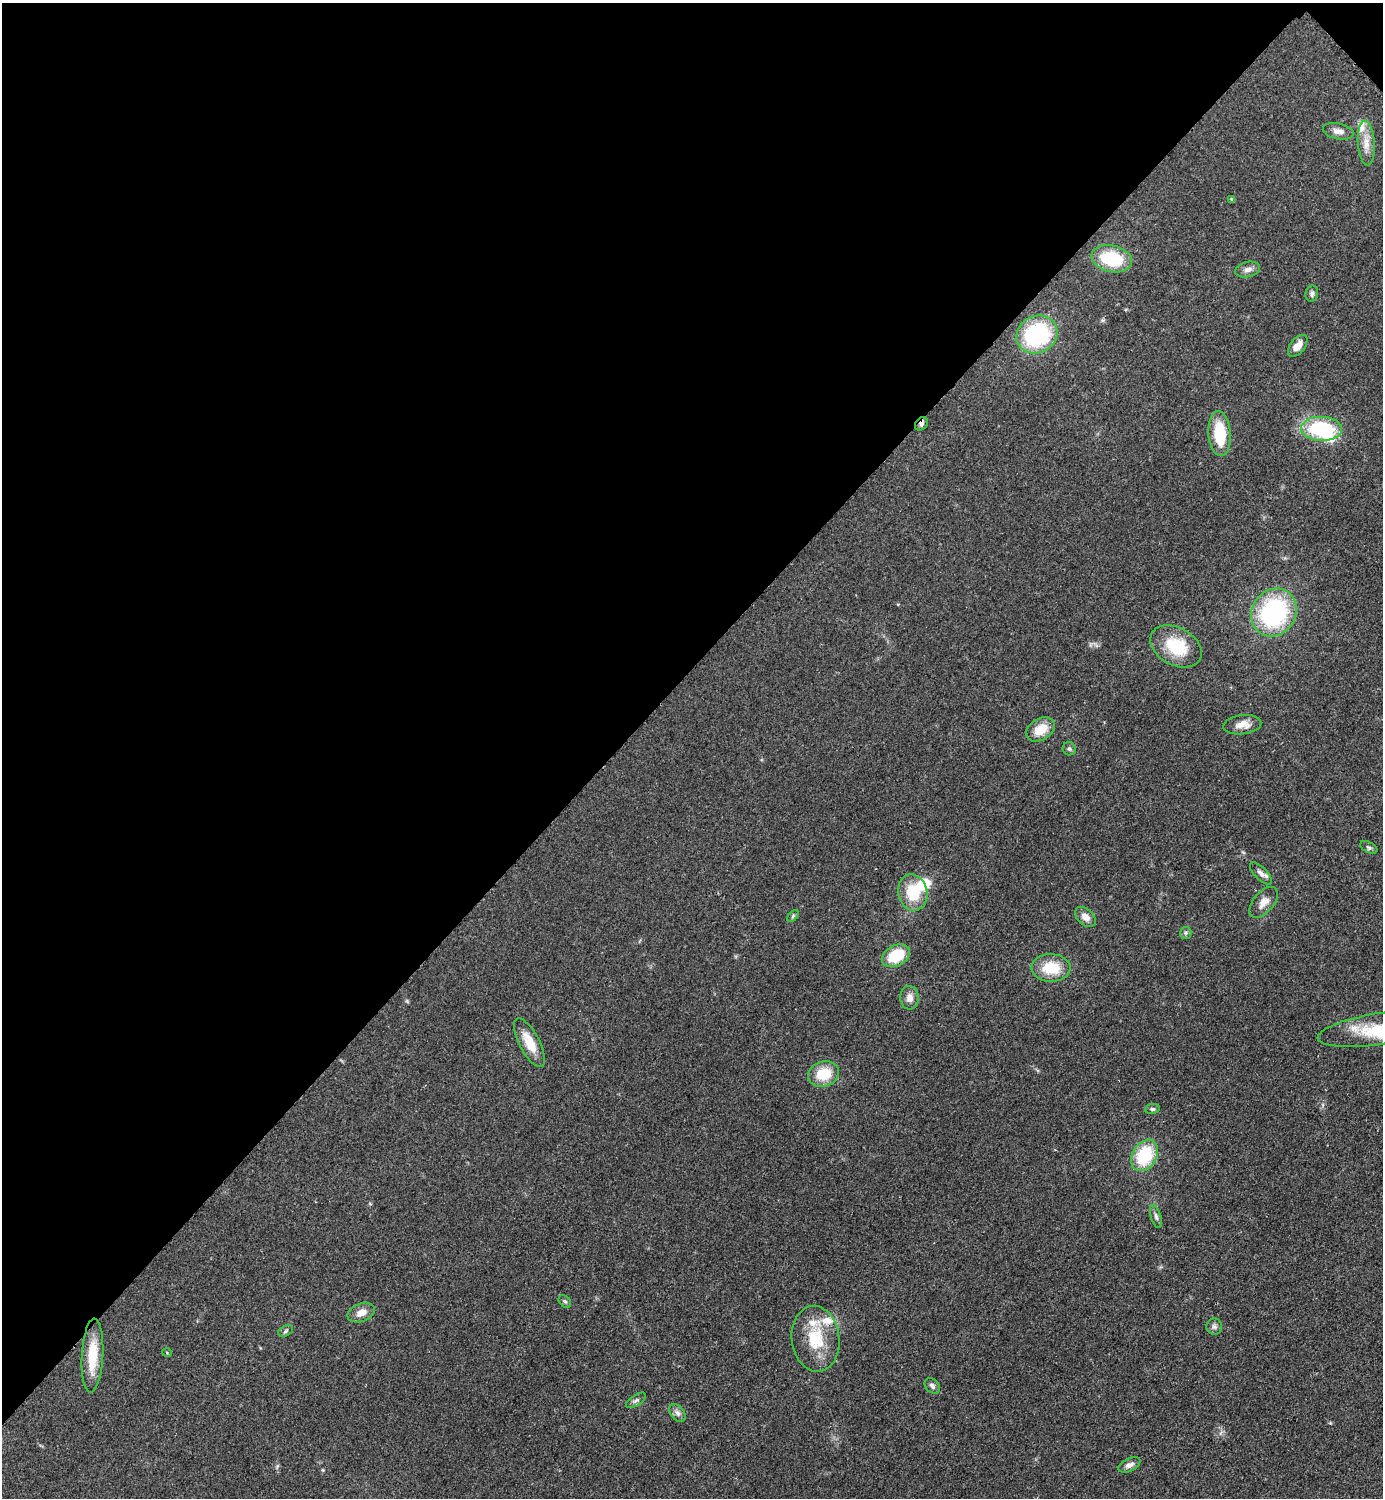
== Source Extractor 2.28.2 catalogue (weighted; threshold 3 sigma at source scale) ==
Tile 2 of 4 x 4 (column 2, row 1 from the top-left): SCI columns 1695-3075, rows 4667-6162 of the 6350 x 6350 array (HDU 1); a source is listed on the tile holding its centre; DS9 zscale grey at full resolution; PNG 1385 x 1500 px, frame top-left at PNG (2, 3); each listed source drawn as its Kron ellipse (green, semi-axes under 4 px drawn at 4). Shown black and unused: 45% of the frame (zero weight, under 2 of 3 exposures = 1% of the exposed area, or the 3 px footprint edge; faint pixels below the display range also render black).
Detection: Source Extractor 2.28.2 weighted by HDU 2 'WHT'; one run over the whole footprint, this tile lists its part. Background 0.0786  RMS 0.0077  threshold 0.0346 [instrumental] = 3 sigma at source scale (4.5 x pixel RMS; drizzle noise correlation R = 1.50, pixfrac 1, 0.05/0.05 arcsec/px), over >= 5 px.
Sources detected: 49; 1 inside a brighter object's white glare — neither listed nor drawn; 5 inside a brighter listed object's ellipse — not listed separately; the other 43 listed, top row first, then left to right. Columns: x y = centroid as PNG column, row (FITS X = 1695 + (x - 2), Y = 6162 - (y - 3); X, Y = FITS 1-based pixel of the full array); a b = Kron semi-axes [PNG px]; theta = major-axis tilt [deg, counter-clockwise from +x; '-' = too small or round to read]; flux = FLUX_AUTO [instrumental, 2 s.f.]
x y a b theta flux
1338 131 15 8 -12 5
1366 143 22 8 -86 8.9
1232 200 4 3 - 1.6
1112 259 20 13 -13 39
1248 269 12 7 12 4
1312 294 8 6 78 2
1037 335 21 18 27 82
1298 346 13 7 52 7.4
921 424 7 5 49 2.7
1322 429 20 12 -2 57
1220 434 22 11 -86 29
1274 612 25 22 56 110
1176 646 27 19 -28 32
1242 725 19 9 6 8.2
1041 729 15 10 32 15
1069 749 7 6 - 1.7
1369 847 9 5 -28 1.8
1261 873 14 6 -45 3.3
913 892 18 14 -77 25
1264 902 18 10 49 7.3
793 916 7 4 46 1.3
1085 917 12 8 -44 5.5
1186 933 6 5 - 1.5
896 956 15 10 28 27
1051 968 19 14 -1 23
909 998 12 9 -86 5.5
1382 1028 65 15 9 39
530 1043 27 10 -62 15
824 1074 16 12 18 21
1152 1109 7 5 8 1.4
1145 1155 17 12 61 42
1156 1216 12 5 -74 2.5
565 1301 7 5 -47 1.5
361 1313 14 9 22 7
1214 1326 8 8 - 2.4
285 1331 8 5 29 1.6
816 1339 33 24 -83 32
167 1353 5 3 - 0.63
92 1356 37 10 87 25
932 1386 9 6 -46 2.6
636 1400 11 5 33 2.3
677 1413 10 6 -54 2.9
1129 1465 12 6 25 3.6
Overlapping masked pixels (flux is a lower limit): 1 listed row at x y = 921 424
Isophote crosses this tile's border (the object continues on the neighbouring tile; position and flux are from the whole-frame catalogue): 1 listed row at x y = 1382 1028